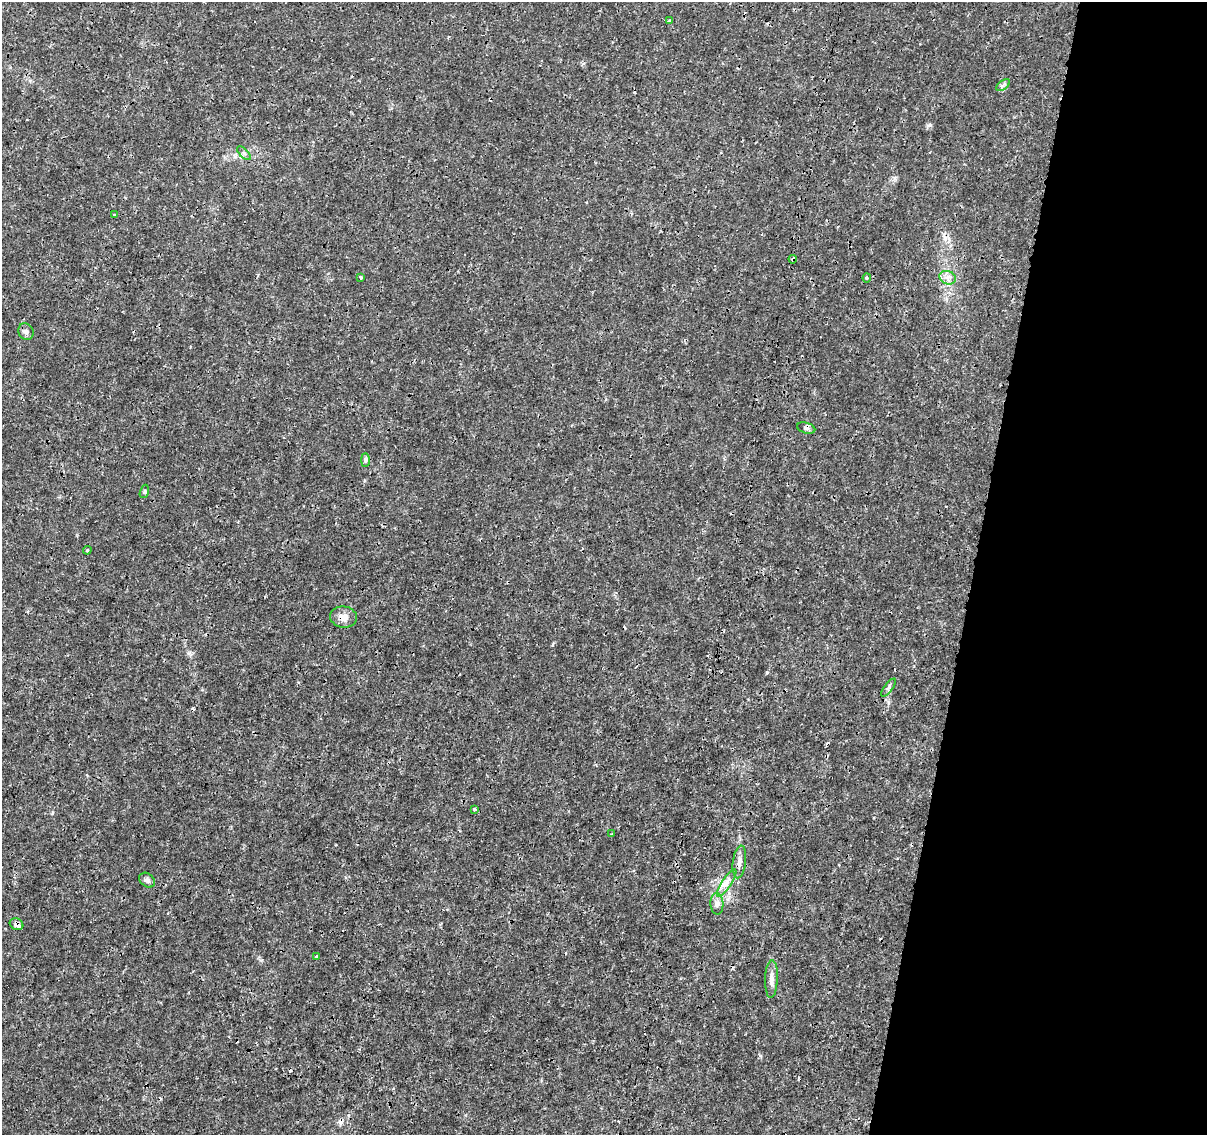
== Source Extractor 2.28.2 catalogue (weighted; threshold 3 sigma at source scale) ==
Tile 8 of 4 x 4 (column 4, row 2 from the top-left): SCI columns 3628-4832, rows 2552-3684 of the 4832 x 5042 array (HDU 1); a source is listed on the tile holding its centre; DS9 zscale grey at full resolution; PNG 1209 x 1137 px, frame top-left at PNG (2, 2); each listed source drawn as its Kron ellipse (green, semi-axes under 4 px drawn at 4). Shown black and unused: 20% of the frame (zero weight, under 3 of 4 exposures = <1% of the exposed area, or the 3 px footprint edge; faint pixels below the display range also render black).
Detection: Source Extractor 2.28.2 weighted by HDU 2 'WHT'; one run over the whole footprint, this tile lists its part. Background 0.00203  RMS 7.8e-04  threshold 0.00352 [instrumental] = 3 sigma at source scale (4.5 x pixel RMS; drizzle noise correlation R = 1.50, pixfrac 1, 0.0396/0.0396 arcsec/px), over >= 5 px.
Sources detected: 30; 6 cosmic-ray / hot-pixel residue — neither listed nor drawn; the other 24 listed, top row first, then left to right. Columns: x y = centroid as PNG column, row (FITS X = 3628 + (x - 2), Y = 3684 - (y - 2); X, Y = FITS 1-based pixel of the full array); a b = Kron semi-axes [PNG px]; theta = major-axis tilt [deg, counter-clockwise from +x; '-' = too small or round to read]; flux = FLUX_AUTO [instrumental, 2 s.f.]
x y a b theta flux
670 20 4 3 - 0.12
1003 85 8 4 37 0.17
244 153 9 3 -45 0.13
115 215 4 3 - 0.07
793 259 4 3 - 0.18
360 277 4 3 - 0.12
867 278 4 4 - 0.087
948 278 8 6 -20 0.35
26 332 9 7 -62 0.26
806 428 9 5 -15 0.23
365 460 7 4 -90 0.17
144 491 7 4 71 0.12
87 550 4 4 - 0.096
344 617 13 10 -8 0.65
888 688 10 3 53 0.19
474 809 3 3 - 0.4
612 834 3 3 - 0.15
739 862 16 6 83 0.47
147 880 8 6 -39 0.23
727 883 16 4 57 0.48
717 904 11 6 -87 0.34
16 924 7 5 -29 0.34
316 957 3 3 - 0.16
771 979 19 6 88 0.54
Overlapping masked pixels (flux is a lower limit): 3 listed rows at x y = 793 259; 344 617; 16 924
Unlisted compact peaks at least as high as the median listed source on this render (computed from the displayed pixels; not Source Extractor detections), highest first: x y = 930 125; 767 672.